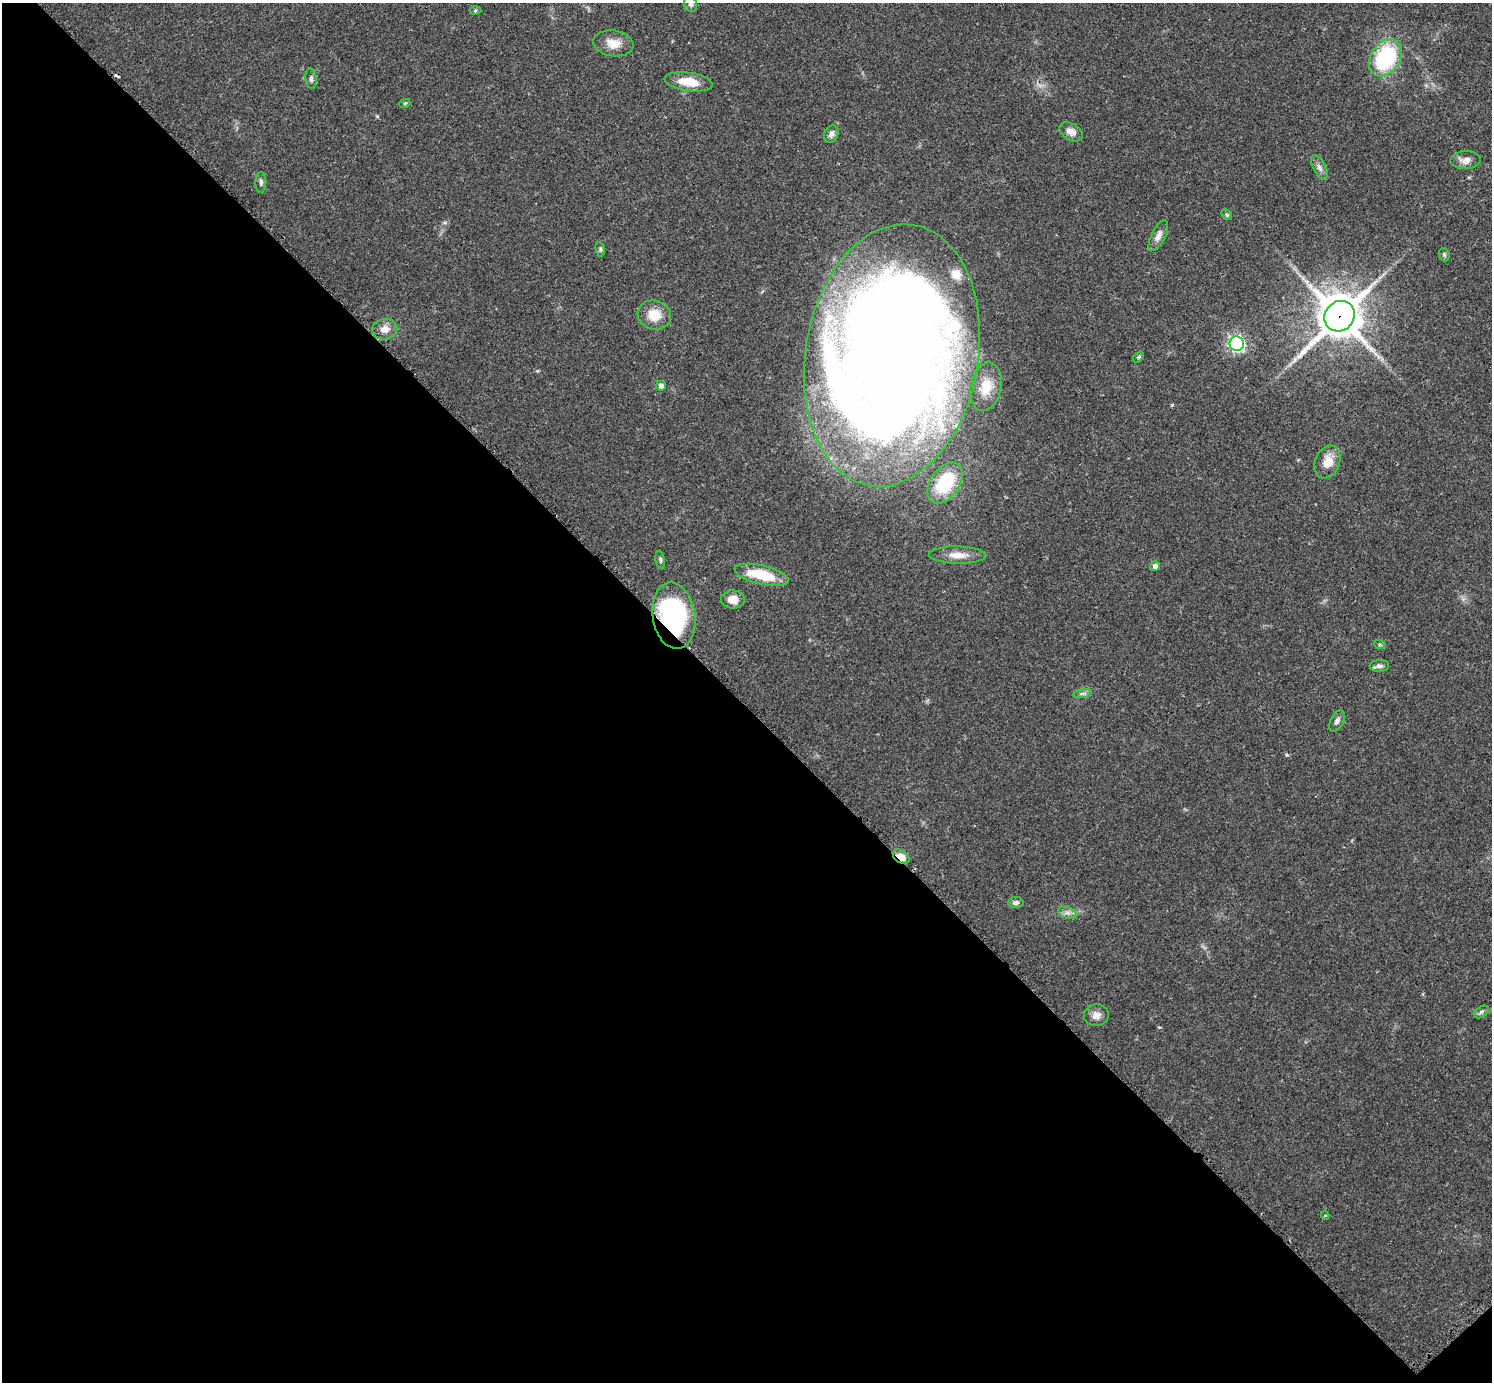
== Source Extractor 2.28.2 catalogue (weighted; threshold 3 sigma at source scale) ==
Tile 14 of 4 x 4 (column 2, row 4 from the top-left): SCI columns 1521-3010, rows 188-1567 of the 6040 x 6040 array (HDU 1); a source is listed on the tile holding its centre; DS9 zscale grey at full resolution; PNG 1494 x 1384 px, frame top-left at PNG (2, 3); each listed source drawn as its Kron ellipse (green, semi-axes under 4 px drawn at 4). Shown black and unused: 49% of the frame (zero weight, under 2 of 3 exposures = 2% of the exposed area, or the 3 px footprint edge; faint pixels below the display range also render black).
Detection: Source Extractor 2.28.2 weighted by HDU 2 'WHT'; one run over the whole footprint, this tile lists its part. Background 0.0776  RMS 0.0054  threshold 0.0244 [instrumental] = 3 sigma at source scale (4.5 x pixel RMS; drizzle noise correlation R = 1.50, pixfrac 1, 0.05/0.05 arcsec/px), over >= 5 px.
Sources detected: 44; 1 cosmic-ray / hot-pixel residue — neither listed nor drawn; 1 inside a brighter listed object's ellipse — not listed separately; the other 42 listed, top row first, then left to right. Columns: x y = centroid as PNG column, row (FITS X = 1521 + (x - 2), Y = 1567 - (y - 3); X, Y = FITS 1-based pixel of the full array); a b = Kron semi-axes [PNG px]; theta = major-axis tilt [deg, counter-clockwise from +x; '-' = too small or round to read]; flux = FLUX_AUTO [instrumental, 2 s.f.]
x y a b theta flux
691 4 8 6 -72 1.5
475 10 6 4 2 0.67
613 43 20 13 -9 7.1
1386 58 20 14 56 51
311 79 10 5 -84 1.4
689 82 24 9 -8 11
405 103 5 3 - 0.54
1071 132 12 8 -31 3.7
831 134 9 6 59 2.2
1466 160 15 9 1 4
1319 168 13 6 -62 2.4
261 182 10 5 90 1.5
1227 215 6 4 -45 0.8
1158 236 17 7 64 3.5
600 249 7 4 -81 0.94
1444 255 7 5 -70 0.93
654 315 17 14 -16 10
1340 316 16 14 47 1900
385 329 12 10 9 4.7
1237 344 7 7 - 140
892 355 132 86 80 1700
1139 357 6 4 52 0.89
661 386 5 5 - 2.1
986 387 24 15 78 12
1327 462 17 12 68 7.8
945 483 23 14 55 29
957 555 29 8 -1 6.7
660 560 8 4 -79 1.1
1155 566 5 5 - 2.8
762 575 27 9 -13 19
733 599 12 9 0 5.5
674 616 33 21 -81 78
1380 645 6 4 -18 0.75
1379 666 10 6 2 2
1083 694 9 4 9 1.4
1337 721 11 6 62 2.3
901 857 9 6 -37 5.8
1016 903 8 5 0 1.5
1067 913 9 5 -19 2.2
1481 1012 8 5 36 1.2
1096 1015 12 11 - 3.7
1325 1215 4 4 - 0.58
Overlapping masked pixels (flux is a lower limit): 3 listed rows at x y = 1340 316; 674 616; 901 857
Isophote crosses this tile's border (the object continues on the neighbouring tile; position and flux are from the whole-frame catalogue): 1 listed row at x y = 691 4